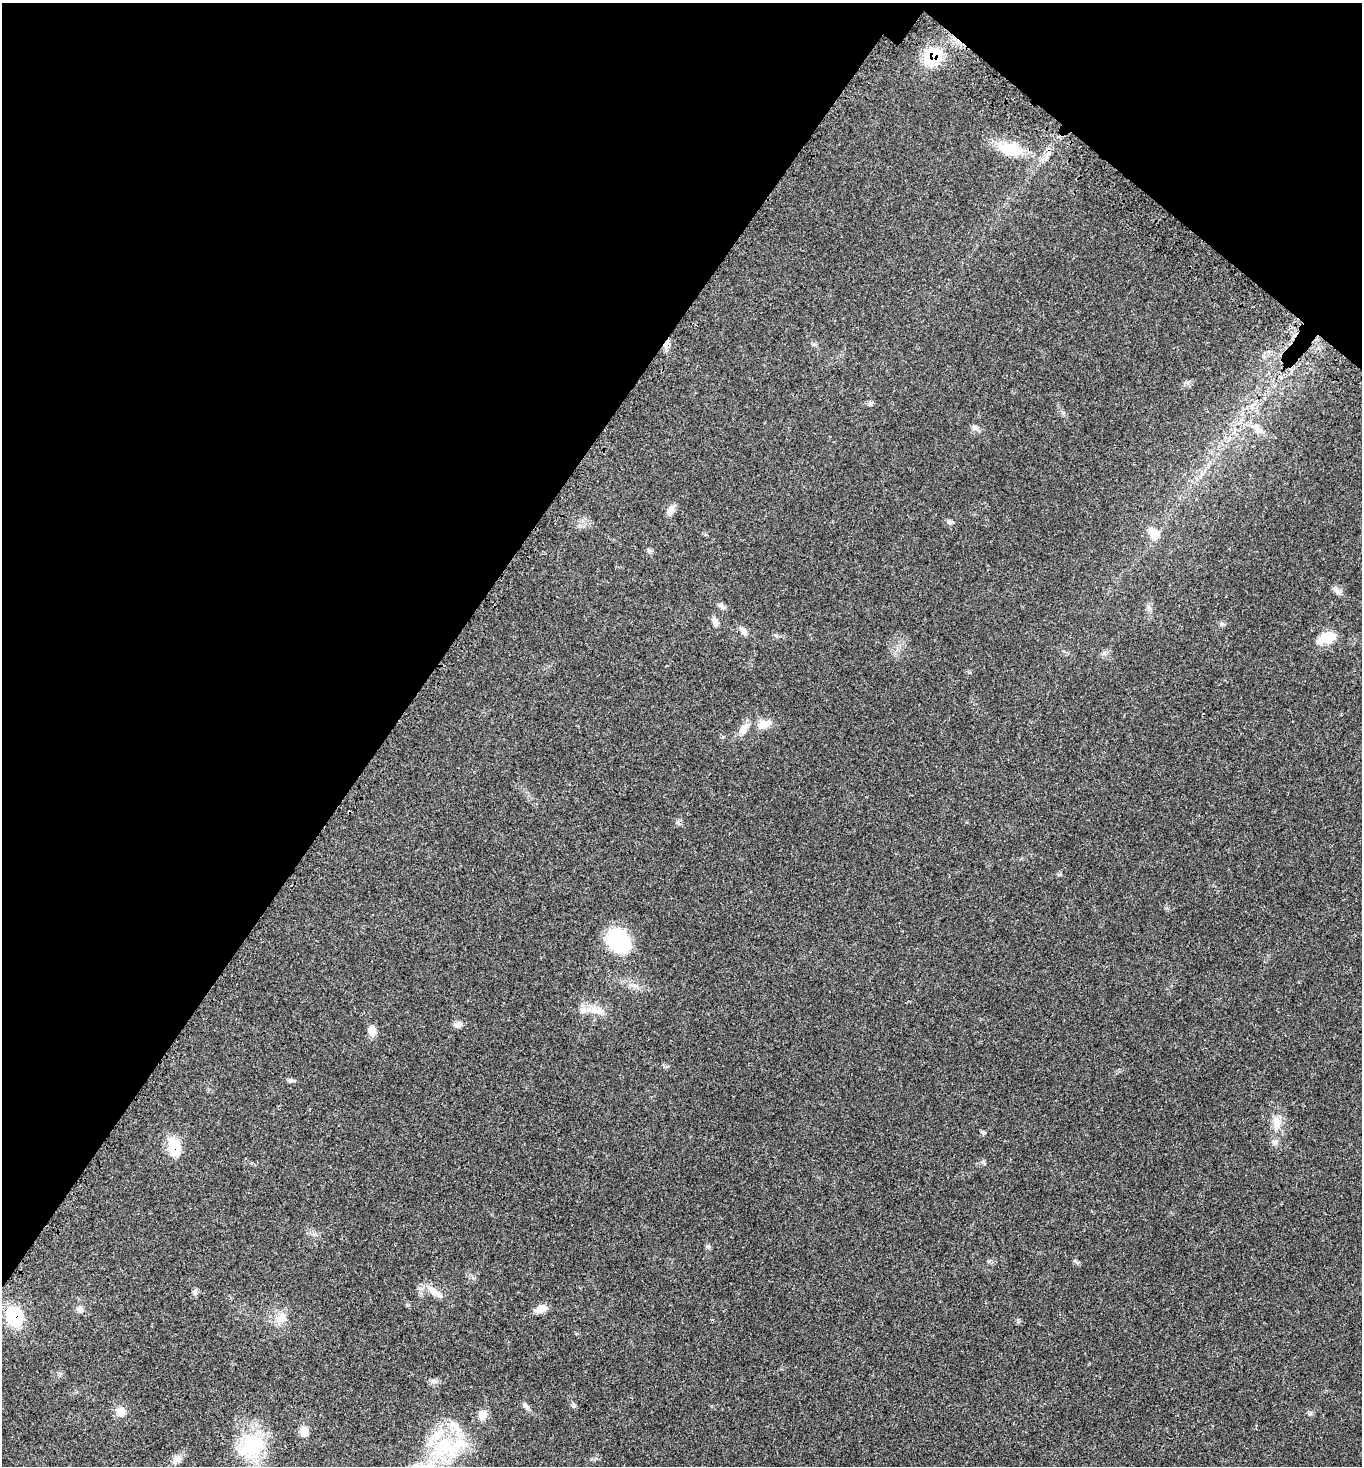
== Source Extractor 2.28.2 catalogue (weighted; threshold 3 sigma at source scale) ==
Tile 2 of 4 x 4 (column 2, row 1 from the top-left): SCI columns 1748-3107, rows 4504-5967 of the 6077 x 6080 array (HDU 1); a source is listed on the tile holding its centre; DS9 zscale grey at full resolution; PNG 1364 x 1468 px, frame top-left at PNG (2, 3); no overlay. Shown black and unused: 33% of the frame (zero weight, under 3 of 4 exposures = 8% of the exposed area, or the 3 px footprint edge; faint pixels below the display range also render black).
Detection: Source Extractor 2.28.2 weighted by HDU 2 'WHT'; one run over the whole footprint, this tile lists its part. Background 0.0205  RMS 0.0034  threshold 0.0152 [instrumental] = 3 sigma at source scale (4.5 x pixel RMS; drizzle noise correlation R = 1.50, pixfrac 1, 0.05/0.05 arcsec/px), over >= 5 px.
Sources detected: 46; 1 cosmic-ray / hot-pixel residue — not listed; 4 inside a brighter listed object's ellipse — not listed separately; the other 41 listed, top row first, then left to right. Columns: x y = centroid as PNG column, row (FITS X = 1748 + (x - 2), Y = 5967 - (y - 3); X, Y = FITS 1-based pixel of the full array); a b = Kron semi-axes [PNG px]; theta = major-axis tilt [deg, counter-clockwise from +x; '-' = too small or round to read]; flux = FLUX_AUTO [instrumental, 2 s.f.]
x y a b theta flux
933 56 20 17 31 12
1009 149 28 14 -14 10
668 345 8 5 60 1.2
870 404 7 4 44 0.54
975 428 9 7 -27 1.1
1257 429 16 8 -56 2.4
670 511 14 8 62 1.8
950 522 10 5 -3 0.76
1154 533 16 11 -54 3.4
649 551 7 5 11 0.6
1337 591 15 6 -44 1.4
715 622 11 7 -72 1.3
1221 624 7 4 90 0.57
743 631 14 6 -54 1.3
1327 638 21 12 21 5.8
763 724 18 11 7 3.8
744 729 19 8 52 2.6
618 941 28 22 -47 18
594 1010 12 11 - 3.2
458 1024 11 8 14 1.4
372 1030 12 8 90 2.6
290 1080 7 4 -17 0.6
1276 1122 19 10 90 3.7
983 1133 6 4 71 0.43
174 1147 19 14 -77 7.9
708 1246 7 4 -1 0.5
434 1291 25 8 -34 3.4
195 1292 8 4 66 0.8
80 1309 10 8 -60 1.2
540 1309 14 8 23 2.7
14 1316 21 17 -74 13
280 1318 14 10 28 2.8
434 1381 10 6 2 1
574 1405 6 5 - 0.55
525 1406 10 5 -41 0.89
121 1411 12 11 - 2.6
482 1415 13 11 78 2.4
304 1431 12 9 -88 2.3
252 1445 36 33 30 17
443 1447 43 23 50 23
177 1459 12 10 28 1.8
Overlapping masked pixels (flux is a lower limit): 4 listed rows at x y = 933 56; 668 345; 174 1147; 14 1316
Unlisted compact peaks at least as high as the median listed source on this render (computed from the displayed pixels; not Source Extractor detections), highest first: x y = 1310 1414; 1060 874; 776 635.